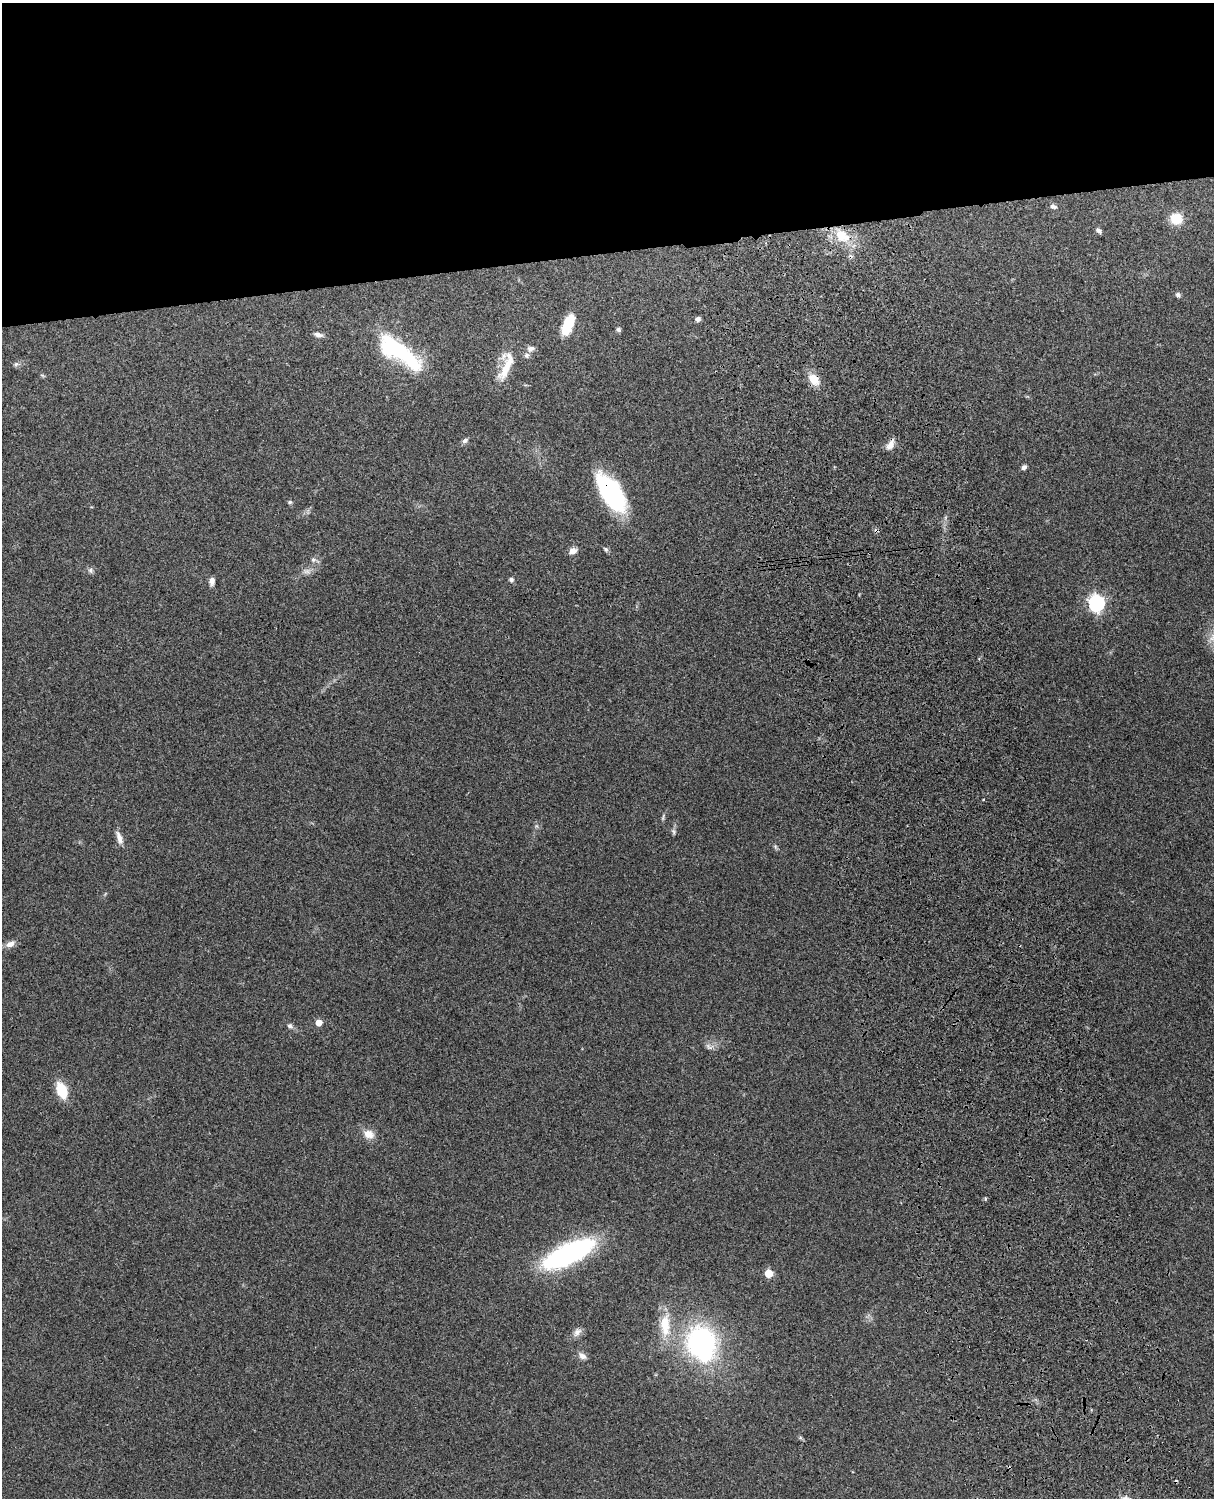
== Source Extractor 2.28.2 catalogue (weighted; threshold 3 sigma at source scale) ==
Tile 2 of 4 x 3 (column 2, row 1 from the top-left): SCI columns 1331-2542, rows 3155-4650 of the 5088 x 4928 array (HDU 1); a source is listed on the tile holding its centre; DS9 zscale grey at full resolution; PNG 1216 x 1500 px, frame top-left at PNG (2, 3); no overlay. Shown black and unused: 17% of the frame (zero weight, under 3 of 4 exposures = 6% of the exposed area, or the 3 px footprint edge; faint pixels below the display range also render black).
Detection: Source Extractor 2.28.2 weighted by HDU 2 'WHT'; one run over the whole footprint, this tile lists its part. Background 0.258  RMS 0.009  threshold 0.0404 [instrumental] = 3 sigma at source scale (4.5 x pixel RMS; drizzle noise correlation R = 1.50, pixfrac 1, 0.05/0.05 arcsec/px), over >= 5 px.
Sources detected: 54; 1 too faint to see at this stretch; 5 inside a brighter object's white glare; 2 cosmic-ray / hot-pixel residue — not listed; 2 inside a brighter listed object's ellipse — not listed separately; the other 44 listed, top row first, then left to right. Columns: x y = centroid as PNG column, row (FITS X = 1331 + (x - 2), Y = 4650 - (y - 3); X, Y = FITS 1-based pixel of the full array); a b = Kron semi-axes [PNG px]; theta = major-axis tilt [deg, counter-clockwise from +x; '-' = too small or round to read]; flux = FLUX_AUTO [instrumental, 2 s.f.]
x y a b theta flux
1053 207 9 6 -14 2.9
1176 219 11 10 - 19
1099 230 7 5 -37 2.7
842 236 21 14 -36 24
1178 295 6 5 - 2.1
698 319 6 5 - 2.9
567 329 18 12 71 18
618 329 6 5 - 1.7
318 335 11 6 -13 3.4
531 349 10 7 11 3.5
399 350 37 21 -36 54
16 364 7 6 - 2
505 370 31 12 63 19
42 375 6 4 -19 1.1
814 379 15 10 -53 13
465 440 8 6 33 2.4
890 445 16 7 60 5.8
1024 467 6 5 - 2.7
612 495 36 17 -54 120
290 502 5 4 - 1.6
606 549 8 5 -41 1.8
573 551 9 7 21 5
313 560 7 7 - 2.6
90 570 7 6 - 2.3
511 580 6 6 - 2.1
212 581 9 6 85 4.5
1096 603 7 7 - 260
983 799 3 3 - 1.8
663 817 12 3 75 1.7
674 832 9 5 -75 2
119 838 18 6 -72 6
10 944 13 8 24 4.8
318 1022 5 5 - 11
290 1026 8 6 -26 2.6
709 1047 12 7 -24 3.7
62 1090 15 9 -69 27
369 1134 15 11 -23 8.8
985 1198 5 3 - 0.96
568 1254 46 16 26 190
769 1273 5 5 - 23
665 1325 32 13 -89 23
577 1332 14 8 55 4.9
701 1343 26 26 - 160
582 1356 11 7 -40 4.4
Overlapping masked pixels (flux is a lower limit): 3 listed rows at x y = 814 379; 890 445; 612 495